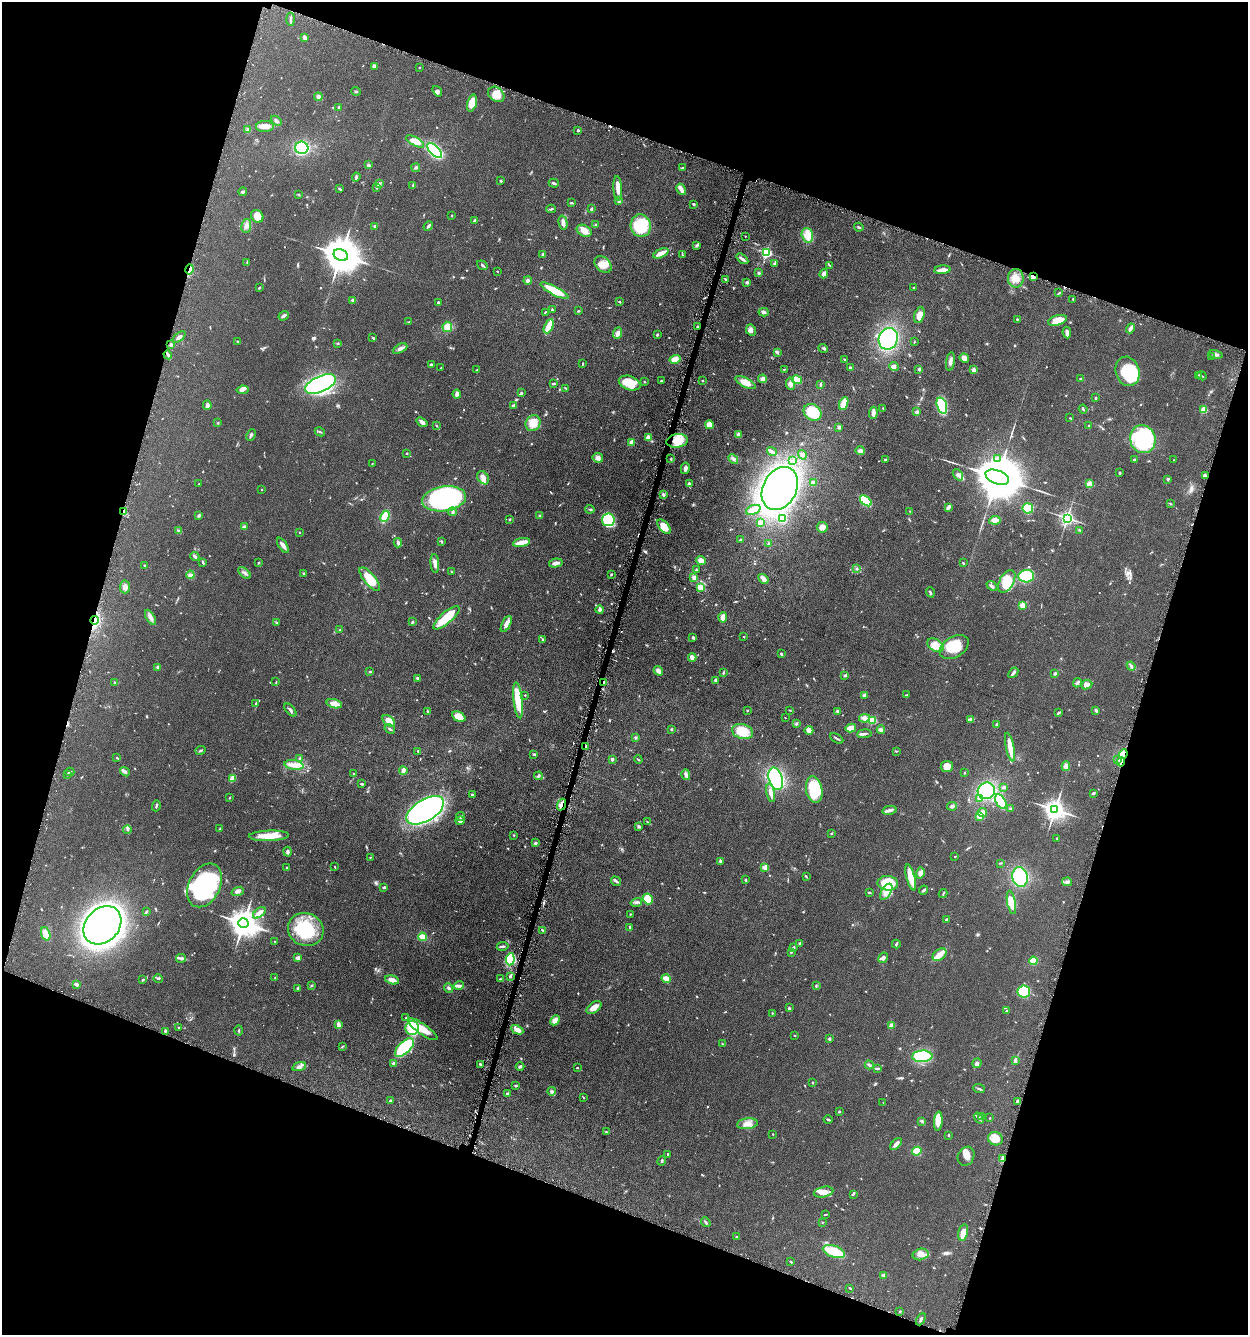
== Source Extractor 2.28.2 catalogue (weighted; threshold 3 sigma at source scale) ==
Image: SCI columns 262-5244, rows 9-5339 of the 5376 x 5350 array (HDU 1 of 3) = the unmasked area's bounding box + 8 px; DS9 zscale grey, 4 x 4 block average (1 PNG px = mean of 4 x 4 image px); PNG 1250 x 1337 px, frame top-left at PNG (2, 2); each listed source drawn as its Kron ellipse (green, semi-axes under 4 px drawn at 4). Shown black and unused: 37% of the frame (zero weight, under 3 of 6 exposures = <1% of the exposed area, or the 3 px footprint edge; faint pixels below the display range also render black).
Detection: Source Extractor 2.28.2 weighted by HDU 2 'WHT'. Background 0.0957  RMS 0.0067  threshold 0.0276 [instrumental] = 3 sigma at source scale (4.09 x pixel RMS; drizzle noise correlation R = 1.36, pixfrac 0.8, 0.05/0.05 arcsec/px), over >= 5 px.
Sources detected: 868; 5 too faint to see at this stretch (4 x 4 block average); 2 inside a brighter object's white glare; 11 cosmic-ray / hot-pixel residue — neither listed nor drawn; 15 coinciding with a brighter row at this scale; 41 inside a brighter listed object's ellipse — not listed separately; of the other 794, all 500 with FLUX_AUTO >= 2.17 (the completeness limit of this list) listed and drawn (294 fainter detections not listed), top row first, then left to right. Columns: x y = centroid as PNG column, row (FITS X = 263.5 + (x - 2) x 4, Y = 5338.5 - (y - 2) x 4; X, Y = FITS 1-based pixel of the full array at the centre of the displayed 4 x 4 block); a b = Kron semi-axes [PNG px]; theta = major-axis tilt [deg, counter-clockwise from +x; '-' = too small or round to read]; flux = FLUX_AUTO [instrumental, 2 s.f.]
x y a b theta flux
291 19 7 2 -86 6.8
304 38 4 3 - 14
374 66 3 3 - 11
419 67 2 2 - 2.3
356 91 4 2 - 4.6
437 91 6 3 -53 9.7
496 94 9 7 -38 42
318 97 4 4 - 9.5
472 103 9 4 74 47
339 107 2 2 - 5
276 121 6 3 -42 7.9
265 126 9 5 2 21
248 130 4 3 - 6.1
578 130 2 2 - 17
415 141 10 4 -29 42
302 148 6 6 - 360
435 150 9 4 -46 330
368 165 2 2 - 8
416 168 4 2 - 3.8
683 168 3 2 - 6.1
356 177 4 2 - 5.5
501 181 2 2 - 4.8
554 183 5 2 - 6.6
380 184 3 3 - 5.1
413 185 3 2 - 3
377 188 3 2 - 3.5
618 188 12 3 -87 34
340 189 4 2 - 3.2
681 189 6 2 -60 32
243 192 4 2 - 6.9
299 195 2 2 - 4
619 201 3 3 - 5.3
572 203 3 2 - 3.5
693 204 3 2 - 5.4
551 209 4 2 - 4.3
591 209 3 2 - 7.8
452 215 2 2 - 2.6
257 216 7 5 -48 43
475 220 4 2 - 3.7
563 223 7 2 -77 23
596 225 2 2 - 2.8
246 226 7 5 82 16
375 226 3 2 - 5.3
428 226 5 2 - 8.7
641 226 11 10 - 160
859 227 4 2 - 4.8
584 231 8 5 -30 32
807 235 7 5 -75 46
745 236 2 2 - 3.2
697 245 3 2 - 4.2
661 253 8 3 24 37
766 253 2 2 - 540
341 255 7 5 -22 12000
543 255 3 2 - 7.5
682 255 3 2 - 2.6
742 259 7 3 -38 9.6
247 262 4 2 - 3.5
603 264 10 7 -44 37
774 264 3 2 - 5.8
482 265 6 2 -37 5.8
829 265 3 2 - 3.2
190 269 5 2 - 9.5
942 270 8 3 5 26
497 271 2 2 - 2.4
759 273 4 3 - 4.8
824 274 4 3 - 17
1033 277 4 2 - 6.8
1016 278 9 8 - 34
528 280 4 3 - 10
726 280 3 2 - 3.5
747 282 3 3 - 6.2
259 288 3 2 - 3.5
914 288 2 2 - 2.9
554 291 16 4 -28 89
1059 293 3 2 - 2.9
1073 299 2 2 - 3.5
353 300 4 2 - 5.6
438 302 3 2 - 4.3
620 302 3 2 - 2.7
552 310 3 2 - 2.5
578 311 2 2 - 3.8
545 312 4 2 - 2.4
763 312 5 3 - 7.5
919 315 8 5 74 29
284 316 5 3 - 9
1017 319 2 2 - 3
1057 320 10 5 16 53
409 322 3 2 - 2.8
549 326 7 3 64 95
447 327 5 5 - 37
698 327 3 2 - 4.6
1130 328 5 4 - 9.4
751 330 6 5 - 15
1067 332 6 3 -83 18
617 333 6 3 67 18
657 334 3 2 - 4.3
179 337 7 2 40 11
373 338 3 2 - 4.7
888 339 11 9 69 400
238 341 3 2 - 3.1
914 342 3 2 - 2.4
338 343 3 2 - 2.8
171 344 2 2 - 3.7
400 348 8 3 26 12
823 348 5 2 - 5.2
777 352 3 3 - 4.9
1216 354 7 3 -14 8.9
168 355 4 2 - 7
1212 356 2 2 - 3.1
964 358 5 4 - 18
675 359 5 3 - 39
845 360 3 2 - 3.7
950 361 9 3 81 14
582 364 4 2 - 3.1
431 365 2 2 - 7.5
894 366 5 4 - 9.9
441 368 2 2 - 2.9
850 368 3 2 - 3.9
784 369 3 2 - 2.3
919 369 3 3 - 5.7
477 370 2 2 - 4.9
973 370 2 2 - 49
1127 371 15 12 -75 190
1198 375 2 2 - 3.3
1202 376 5 2 - 3.2
763 379 4 4 - 13
1081 379 2 2 - 8
702 380 3 2 - 2.3
797 380 5 3 - 72
661 381 2 2 - 7.5
644 382 3 2 - 2.5
745 382 11 4 -28 41
630 383 11 7 -19 62
320 384 16 8 25 1000
553 384 4 2 - 5.1
790 384 6 4 -83 12
820 385 4 2 - 5.7
565 388 3 2 - 2.6
242 390 6 4 9 11
521 393 3 2 - 3.8
457 394 4 3 - 12
1096 398 3 2 - 3.7
844 403 7 3 68 52
207 405 5 3 - 15
513 405 3 3 - 6.3
942 406 8 5 -72 180
883 408 2 2 - 3
1083 409 4 2 - 4.8
1204 409 2 2 - 160
813 412 9 7 -35 130
917 412 4 3 - 7.7
873 413 6 2 85 23
1070 418 3 2 - 2.2
422 422 6 3 -39 11
218 423 2 2 - 3.2
533 423 8 7 - 47
709 425 4 4 - 24
436 426 3 2 - 2.6
1089 426 2 2 - 2.2
839 427 2 2 - 13
320 432 5 2 - 4
738 434 3 3 - 16
251 435 6 3 63 7.4
648 438 3 3 - 25
1143 439 14 12 -71 370
677 441 11 6 8 52
631 442 2 2 - 100
860 451 5 3 - 13
772 452 5 3 - 8.1
407 453 2 2 - 2.7
802 455 5 4 - 11
598 458 5 4 - 15
671 459 3 2 - 2.8
733 459 5 4 - 11
997 459 3 2 - 4.2
885 460 2 2 - 21
1134 460 3 2 - 2.7
1174 460 2 2 - 2.9
793 461 4 3 - 6.1
372 464 2 2 - 2.6
685 468 6 3 79 15
1120 473 3 2 - 3.2
958 475 6 3 -52 11
1205 476 3 2 - 3.7
997 477 12 6 -21 28000
483 478 7 5 -57 24
1168 479 3 3 - 4.4
813 482 4 3 - 12
199 484 2 2 - 2.4
689 484 4 3 - 8.1
1089 484 2 2 - 150
780 489 23 16 62 930
262 490 2 2 - 5
663 494 3 2 - 5.6
444 499 22 12 8 720
866 501 7 4 -42 110
1170 504 3 2 - 2.8
948 507 4 2 - 16
1028 508 5 5 - 95
590 509 4 2 - 3.6
753 510 7 4 22 34
124 511 4 2 - 4.6
910 511 2 2 - 2.6
452 512 4 2 - 5.1
199 515 4 3 - 4.8
385 516 6 3 68 150
539 516 3 2 - 3.2
782 518 3 3 - 73
1067 518 2 2 - 1200
510 519 3 2 - 3
608 520 6 6 - 130
995 520 6 3 7 32
760 523 4 3 - 18
244 527 3 3 - 9.4
664 527 8 4 -49 53
822 527 5 5 - 19
178 530 4 2 - 4.8
1079 530 3 2 - 3.3
299 532 2 2 - 7.3
741 540 3 2 - 5.9
442 542 3 2 - 4.1
522 542 8 3 12 46
398 543 5 3 - 9.7
768 543 2 2 - 2.2
283 545 8 3 -56 22
195 557 5 2 - 9.7
701 561 5 4 - 24
203 562 3 2 - 6.9
258 563 2 2 - 2.6
435 563 9 3 -85 19
556 563 7 2 13 23
963 563 4 2 - 3.7
144 565 2 2 - 3
857 569 3 2 - 4.7
696 570 3 2 - 5.8
451 572 2 2 - 2.2
245 573 7 2 -38 8.1
304 573 3 2 - 3.5
611 574 3 2 - 3.6
190 575 4 3 - 7.2
1026 576 8 6 5 150
694 577 3 3 - 16
370 579 15 5 -50 86
763 579 6 3 -46 25
1007 581 12 7 61 85
992 586 6 2 -41 8.2
125 587 6 5 - 15
700 587 4 3 - 24
930 592 5 2 - 4.7
1022 605 2 2 - 110
600 610 4 3 - 11
150 617 8 4 -58 16
723 617 5 3 - 29
446 618 16 6 40 98
95 620 4 3 - 15
412 622 3 2 - 4.2
277 623 4 2 - 3.9
506 624 9 4 62 19
340 630 3 2 - 3.8
693 637 3 2 - 5.9
744 637 2 2 - 5.2
542 640 3 2 - 4.9
936 645 9 6 -32 35
954 647 16 10 33 91
781 654 3 2 - 4.1
692 657 4 4 - 14
1131 666 4 2 - 5.9
158 667 2 2 - 26
658 671 5 3 - 15
370 672 3 2 - 4
724 673 4 2 - 4.2
1013 673 6 2 50 10
1055 673 3 3 - 4.9
845 675 3 2 - 5.9
418 678 4 2 - 6.9
716 680 3 3 - 5.6
276 682 3 2 - 2.3
115 683 2 2 - 2.7
604 683 2 2 - 18
1078 683 5 2 - 8.1
1087 685 6 4 25 25
525 695 2 2 - 2.2
865 695 3 3 - 11
906 695 2 2 - 3.9
518 700 18 4 -83 120
256 703 2 2 - 3.3
334 704 8 4 -14 36
290 710 8 2 -49 8.1
747 710 2 2 - 2.8
790 710 3 2 - 2.3
1096 710 4 3 - 5.6
428 711 3 2 - 4
837 711 2 2 - 5
1058 713 4 2 - 6
459 716 7 4 -26 43
785 718 2 2 - 2.2
864 718 5 4 - 12
971 719 3 3 - 4.9
873 720 2 2 - 220
389 721 7 4 -40 36
796 724 3 3 - 4.7
997 725 4 3 - 5.3
851 728 5 3 - 43
390 729 5 2 - 4.4
671 729 2 2 - 4.8
809 730 4 4 - 20
881 730 4 4 - 8.9
743 731 11 7 -16 84
864 734 7 2 6 10
635 738 3 3 - 5.4
837 738 7 2 -30 5.8
586 746 3 2 - 3.1
1010 747 15 3 -78 48
201 750 5 2 - 5
418 751 2 2 - 7.7
896 751 2 2 - 3
534 754 3 2 - 6.2
1123 754 5 3 - 33
117 758 3 2 - 3.2
299 758 3 2 - 3
612 759 2 2 - 30
638 759 4 2 - 3.1
1117 759 2 2 - 4.6
1121 762 5 3 - 22
294 765 9 4 -8 27
1066 766 5 3 - 16
947 767 6 5 - 33
403 771 4 2 - 24
70 772 4 2 - 4.4
125 772 5 3 - 7.6
964 773 2 2 - 2.4
67 774 3 2 - 3.1
354 774 3 2 - 2.8
686 775 5 3 - 12
538 776 4 2 - 5.6
232 778 3 2 - 57
776 779 11 7 -73 300
361 784 3 2 - 5.5
1004 787 4 2 - 7.2
814 790 13 8 -80 140
986 791 9 8 - 230
771 793 9 3 -78 19
1093 793 3 3 - 4.3
472 794 2 2 - 4.7
229 798 2 2 - 3
979 799 3 2 - 4.2
1001 802 8 4 -58 98
561 805 6 2 70 9.4
156 806 5 2 - 4.9
952 806 5 3 - 6.6
1011 809 4 2 - 4.8
425 810 21 11 31 1400
889 810 7 3 12 16
1055 810 4 3 - 2800
983 812 4 4 - 19
461 816 4 3 - 6.2
980 816 4 3 - 26
460 821 4 3 - 15
647 822 3 2 - 2.4
638 826 3 3 - 6
220 829 4 2 - 2.9
127 830 4 2 - 3.4
831 833 3 2 - 2.8
514 835 2 2 - 2.4
269 836 20 5 2 86
1057 838 2 2 - 2.4
535 843 3 2 - 6.2
288 852 5 3 - 6.9
370 857 4 2 - 2.8
955 857 2 2 - 2.7
720 861 3 2 - 11
1000 863 3 2 - 3.4
335 867 2 2 - 2.4
765 867 2 2 - 96
287 868 3 3 - 4.5
920 873 6 4 76 16
806 877 3 2 - 2.7
911 877 13 4 -75 64
1020 877 10 8 -78 220
745 880 2 2 - 3.7
616 881 5 3 - 6.4
1067 882 5 3 - 8.2
888 883 10 7 -6 150
205 885 23 15 64 410
384 887 4 2 - 5.6
924 890 5 2 - 6.5
238 891 6 3 19 12
869 892 3 2 - 3.6
886 892 9 4 58 25
943 894 4 2 - 3
648 899 5 5 - 61
636 902 6 3 14 8.7
1011 902 12 4 -79 51
146 911 3 2 - 3.5
259 913 7 3 39 21
630 914 2 2 - 2.7
946 920 2 2 - 7.1
243 923 5 4 - 5300
102 925 21 16 47 4100
629 927 3 2 - 4.8
306 929 18 16 -24 180
542 930 3 2 - 3.7
46 934 7 4 -70 29
422 937 4 4 - 30
275 942 2 2 - 2.8
800 943 4 2 - 4.5
896 944 4 2 - 5.3
503 946 6 2 10 7.1
794 948 4 2 - 3.9
791 952 3 2 - 3.5
940 955 8 5 41 25
181 958 5 2 - 7.2
298 958 2 2 - 56
883 958 5 3 - 11
510 959 6 4 84 140
1033 961 4 4 - 80
510 976 3 2 - 6.7
275 978 3 2 - 2.5
666 978 5 3 - 35
158 979 4 3 - 4.2
500 979 3 2 - 3.9
143 980 3 2 - 4.3
392 980 7 3 -16 24
76 984 4 2 - 12
459 985 5 3 - 8.7
311 986 3 2 - 3.4
816 986 3 2 - 2.9
449 988 5 3 - 7.7
297 989 2 2 - 7.5
1024 991 6 6 - 150
594 1007 8 5 36 27
789 1008 4 2 - 3.8
1007 1011 3 2 - 2.3
772 1013 2 2 - 2.4
406 1018 2 2 - 3
555 1020 5 4 - 27
338 1025 3 2 - 18
891 1026 2 2 - 81
178 1027 2 2 - 2.2
412 1028 7 6 - 120
423 1029 17 5 -35 78
239 1030 5 2 - 2.9
517 1030 6 4 -26 20
165 1031 3 2 - 3.6
794 1035 2 2 - 2.4
829 1039 3 2 - 6
722 1044 3 2 - 2.4
342 1047 3 2 - 2.9
404 1048 12 6 44 190
922 1056 10 5 3 240
1015 1061 4 2 - 13
977 1063 5 4 - 10
394 1064 4 4 - 6.7
480 1064 4 2 - 4.4
869 1065 4 2 - 5.8
520 1066 4 3 - 7.4
299 1067 7 4 19 13
577 1068 2 2 - 2.7
878 1068 4 2 - 5.1
812 1082 3 2 - 2.2
515 1085 3 2 - 2.8
979 1089 6 2 -22 5.3
552 1091 4 3 - 6.8
507 1094 2 2 - 24
583 1097 3 2 - 2.2
390 1101 3 3 - 5.6
1018 1101 2 2 - 8.1
883 1102 2 2 - 2.2
839 1112 3 2 - 2.8
982 1117 3 3 - 4.5
979 1118 6 2 -54 7.2
990 1118 2 2 - 2.8
828 1119 4 2 - 5.6
922 1121 4 3 - 5
938 1121 9 4 85 51
747 1124 10 5 7 25
606 1132 3 2 - 3
773 1134 2 2 - 2.3
949 1135 3 2 - 3.1
995 1139 7 6 - 42
896 1144 7 2 47 19
917 1151 4 4 - 43
667 1154 3 2 - 2.9
966 1156 10 8 62 24
1003 1159 4 2 - 25
662 1161 5 2 - 4.4
824 1192 10 5 11 31
853 1194 3 2 - 3.4
826 1214 4 2 - 3.4
706 1222 5 2 - 4.8
822 1222 3 2 - 2.2
963 1232 8 4 77 39
736 1237 2 2 - 2.2
834 1252 11 5 -18 110
921 1254 8 5 12 24
791 1262 3 2 - 3
883 1275 4 2 - 4.3
850 1288 3 2 - 2.7
900 1311 2 2 - 2.9
921 1319 7 2 64 8.4
Overlapping masked pixels (flux is a lower limit): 12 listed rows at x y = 190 269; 1033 277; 698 327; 124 511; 95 620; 604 683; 586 746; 1123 754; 1121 762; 561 805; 1003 1159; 921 1319
Diffuse or blended objects may show on this block-average render without a row.